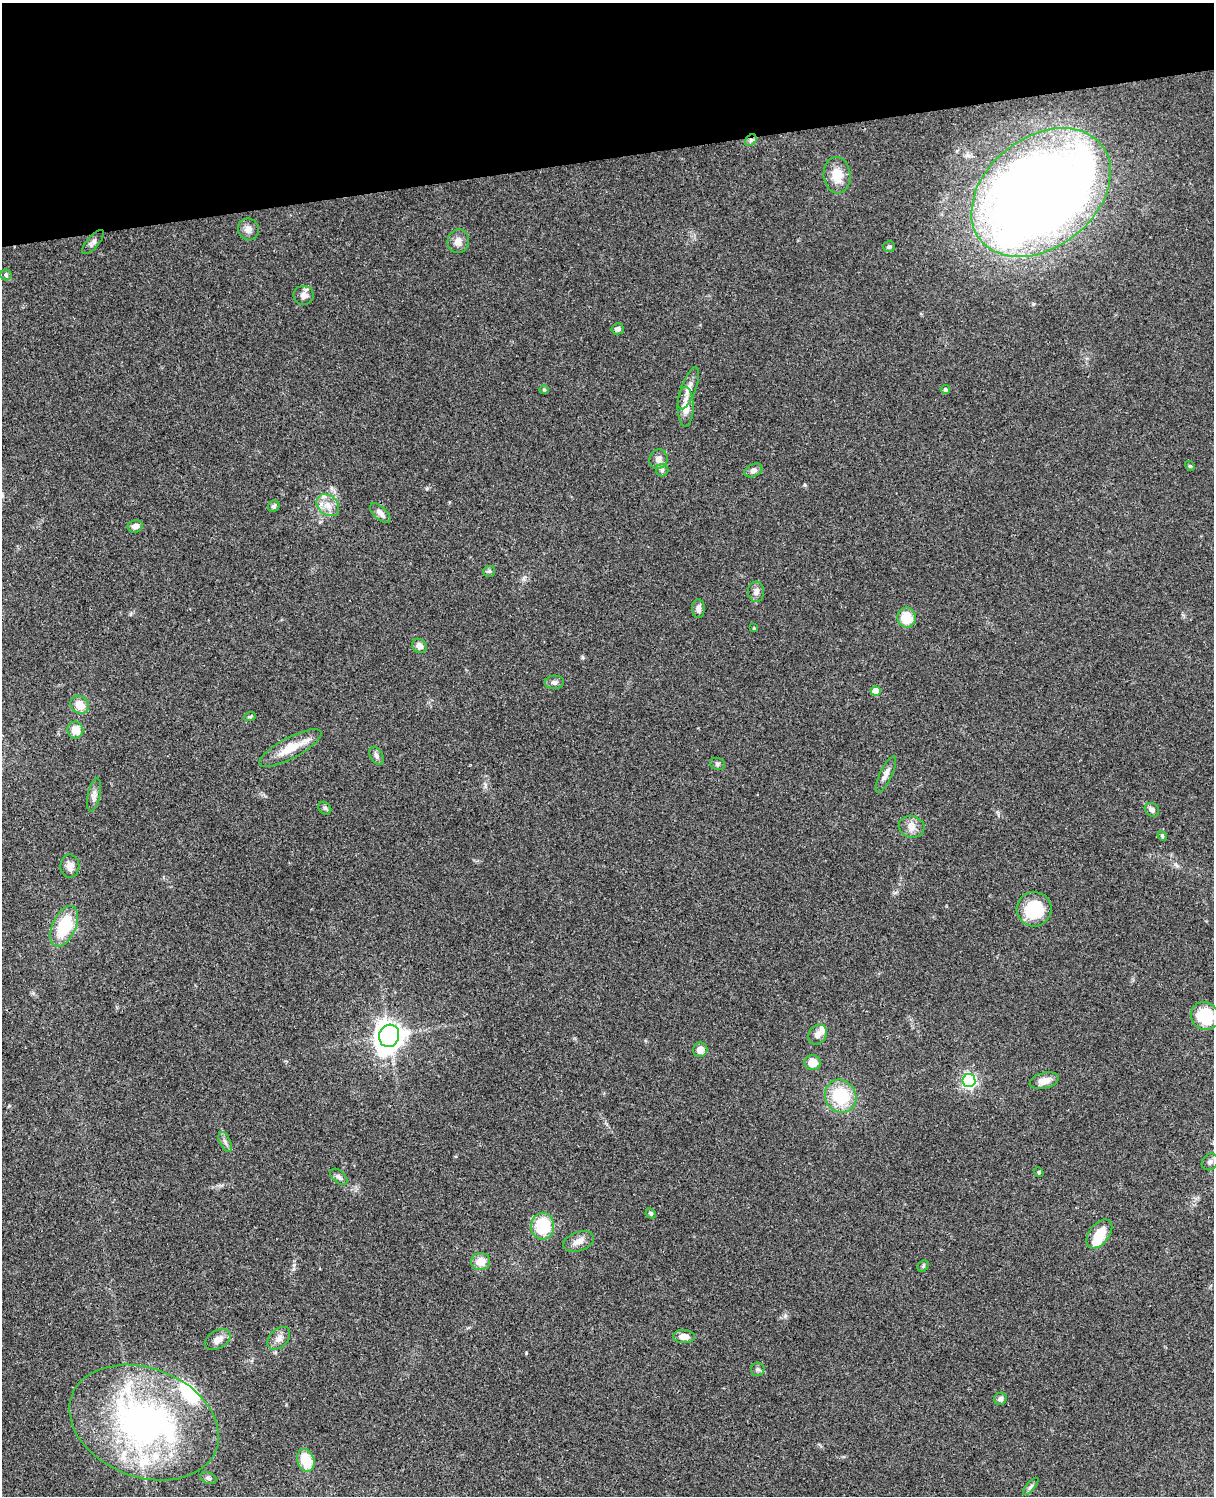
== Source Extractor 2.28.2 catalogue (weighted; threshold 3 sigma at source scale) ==
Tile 3 of 4 x 3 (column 3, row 1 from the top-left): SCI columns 2543-3754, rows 3267-4760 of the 5083 x 4925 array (HDU 1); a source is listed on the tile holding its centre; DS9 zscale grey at full resolution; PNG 1216 x 1498 px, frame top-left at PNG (2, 3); each listed source drawn as its Kron ellipse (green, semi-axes under 4 px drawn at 4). Shown black and unused: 10% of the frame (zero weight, under 3 of 4 exposures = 6% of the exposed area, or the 3 px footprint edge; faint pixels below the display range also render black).
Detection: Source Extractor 2.28.2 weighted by HDU 2 'WHT'; one run over the whole footprint, this tile lists its part. Background 0.0782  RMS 0.0059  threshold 0.0266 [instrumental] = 3 sigma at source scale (4.5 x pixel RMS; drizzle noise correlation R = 1.50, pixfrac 1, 0.05/0.05 arcsec/px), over >= 5 px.
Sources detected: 79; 1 inside a brighter object's white glare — neither listed nor drawn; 6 inside a brighter listed object's ellipse — not listed separately; the other 72 listed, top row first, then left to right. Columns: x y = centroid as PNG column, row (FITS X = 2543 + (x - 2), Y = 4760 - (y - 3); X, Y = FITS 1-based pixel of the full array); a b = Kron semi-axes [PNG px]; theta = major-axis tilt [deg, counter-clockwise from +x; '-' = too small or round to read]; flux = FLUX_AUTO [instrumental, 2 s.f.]
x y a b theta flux
751 140 6 5 - 1.3
837 175 18 13 -85 10
1041 192 77 55 38 1100
248 229 11 10 - 3.3
458 241 12 10 74 4.4
93 242 15 6 49 2.2
889 247 6 5 - 1.1
6 275 5 5 - 1
304 295 10 9 - 3.3
618 329 6 5 - 1.7
689 388 22 7 70 5
945 389 5 4 - 1.1
544 390 5 4 - 0.7
686 407 20 8 90 7.1
658 459 10 9 - 3.4
1190 466 5 4 - 0.84
662 470 6 6 - 1.2
753 470 9 6 26 2.3
328 505 12 9 -40 5.7
274 506 6 5 - 1.3
380 513 12 6 -43 2.8
135 526 7 6 - 3.1
489 571 6 5 - 0.99
756 592 10 8 -86 2.9
698 609 9 6 -88 2.4
906 618 10 9 - 13
754 628 4 3 - 0.51
419 646 8 6 -37 3.2
554 682 10 6 4 1.9
876 691 5 5 - 10
80 705 10 8 -44 8
250 716 6 3 19 0.75
75 730 8 8 - 7.5
290 748 34 10 28 13
376 756 10 6 -59 1.9
718 764 7 6 - 1.2
886 774 20 6 64 3.5
94 795 17 6 79 2.9
325 808 7 5 -45 1.2
1152 810 8 6 -38 2
912 827 13 10 -14 4.5
1162 836 5 4 - 0.77
70 866 11 9 89 4.1
1034 909 17 17 - 25
64 926 22 11 66 27
1205 1016 15 13 -40 25
818 1034 11 8 56 3.5
389 1036 11 10 - 610
700 1050 7 7 - 4.1
812 1063 8 7 - 7.4
969 1080 6 6 - 130
1044 1081 15 8 15 5.9
841 1096 17 15 -58 27
225 1142 10 5 -65 1.9
1210 1162 9 7 49 2.2
1039 1172 5 4 - 0.77
339 1177 10 6 -42 1.9
651 1213 5 4 - 0.9
543 1226 13 11 89 26
1099 1234 17 10 52 12
579 1241 16 9 18 4.4
481 1262 9 8 - 6.9
923 1266 6 5 - 0.87
684 1337 11 6 -1 5
279 1338 13 9 45 3.9
218 1340 14 9 29 4.5
758 1369 7 7 - 1.4
1000 1399 6 6 - 1.8
144 1423 77 54 -21 200
306 1460 12 8 -72 14
208 1478 9 5 -20 1.3
1031 1486 10 4 50 1.3
Overlapping masked pixels (flux is a lower limit): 1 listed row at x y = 751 140
Unlisted compact peaks at least as high as the median listed source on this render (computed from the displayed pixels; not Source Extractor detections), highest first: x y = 526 1353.